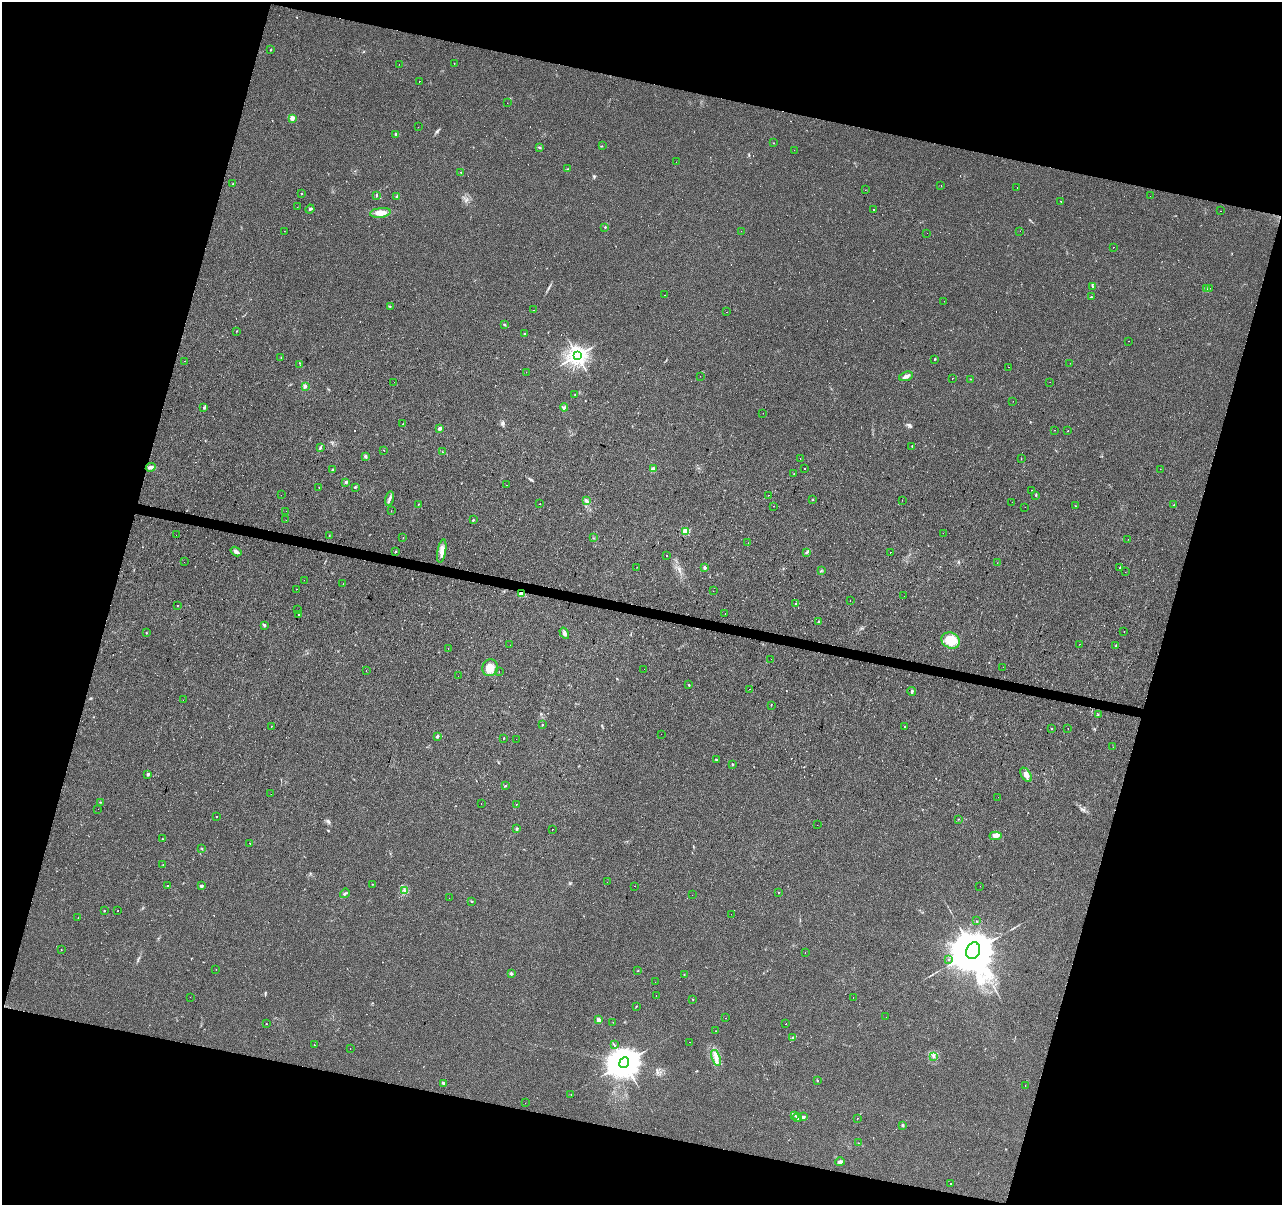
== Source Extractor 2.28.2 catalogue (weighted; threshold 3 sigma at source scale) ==
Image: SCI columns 5-5124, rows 280-5089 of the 5124 x 5307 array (HDU 1 of 3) = the unmasked area's bounding box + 8 px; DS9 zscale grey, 4 x 4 block average (1 PNG px = mean of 4 x 4 image px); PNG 1284 x 1207 px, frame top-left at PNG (2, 2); each listed source drawn as its Kron ellipse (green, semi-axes under 4 px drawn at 4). Shown black and unused: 32% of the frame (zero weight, under 2 of 3 exposures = <1% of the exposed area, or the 3 px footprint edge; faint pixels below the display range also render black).
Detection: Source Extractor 2.28.2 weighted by HDU 2 'WHT'. Background 0.0329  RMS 0.0062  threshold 0.0278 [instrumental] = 3 sigma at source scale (4.5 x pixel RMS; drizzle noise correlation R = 1.50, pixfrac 1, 0.0396/0.0396 arcsec/px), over >= 5 px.
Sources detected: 406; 1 inside a brighter object's white glare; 148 cosmic-ray / hot-pixel residue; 1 long thin detection or spike segment (spike, bleed or trail) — neither listed nor drawn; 2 inside a brighter listed object's ellipse — not listed separately; the other 254 listed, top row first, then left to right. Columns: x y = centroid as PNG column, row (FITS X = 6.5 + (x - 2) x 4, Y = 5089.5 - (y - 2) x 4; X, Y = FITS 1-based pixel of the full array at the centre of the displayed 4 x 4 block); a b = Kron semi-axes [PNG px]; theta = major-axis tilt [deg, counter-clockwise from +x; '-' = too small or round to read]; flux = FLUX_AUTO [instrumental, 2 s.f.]
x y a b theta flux
270 50 2 2 - 1.5
454 63 2 2 - 2.3
399 64 2 2 - 1.3
419 81 2 2 - 5.8
507 103 2 2 - 0.85
292 118 2 2 - 78
418 127 2 2 - 0.71
396 134 2 2 - 16
773 143 2 2 - 1.4
602 146 2 2 - 1.5
540 147 2 2 - 4.7
794 150 2 2 - 1.3
676 162 2 2 - 0.63
568 169 2 2 - 2.8
461 172 2 2 - 2
233 184 2 2 - 1.7
941 185 2 2 - 0.5
1017 188 2 2 - 1.4
865 190 2 2 - 1
302 194 2 2 - 12
376 195 2 2 - 4.4
397 196 2 2 - 3.8
1150 196 2 2 - 4.6
1061 201 2 2 - 0.95
297 207 2 2 - 1
310 209 4 2 - 4.3
874 209 2 2 - 5.3
1220 211 2 2 - 1.1
380 213 10 4 7 31
605 227 2 2 - 5.8
284 231 2 2 - 1
741 231 2 2 - 0.55
1020 231 2 2 - 11
927 233 2 2 - 0.7
1114 247 2 2 - 2.9
1093 287 3 2 - 3
1210 288 2 2 - 0.48
1206 289 3 2 - 4.3
664 295 2 2 - 0.81
1091 297 2 2 - 2
944 301 2 2 - 0.58
390 307 2 2 - 1
533 310 2 2 - 0.61
727 312 2 2 - 1.3
504 324 2 2 - 4
236 331 2 2 - 1.7
524 334 2 2 - 5.3
1129 341 2 2 - 1.5
577 355 3 3 - 2400
281 358 2 2 - 1.8
934 359 2 2 - 1.7
185 361 2 2 - 2.4
1070 363 2 2 - 0.67
300 365 2 2 - 1.2
1009 367 2 2 - 2.6
526 372 2 2 - 2.5
700 376 2 2 - 2.9
906 376 7 4 19 13
952 378 2 2 - 4.8
971 379 2 2 - 1.4
394 382 2 2 - 0.53
1050 382 2 2 - 0.55
305 386 4 3 - 7.8
575 395 2 2 - 0.98
1013 401 2 2 - 0.44
564 407 4 2 - 3.7
204 408 3 2 - 3.5
763 413 2 2 - 2
403 424 2 2 - 1.8
440 428 2 2 - 32
1055 430 2 2 - 2.8
1068 431 2 2 - 1.7
912 446 2 2 - 1.7
320 448 3 2 - 4.1
384 450 2 2 - 3
443 452 2 2 - 2.1
365 456 3 2 - 6.2
800 459 2 2 - 1.4
1021 459 2 2 - 7.6
151 467 5 3 - 8.1
805 468 2 2 - 31
653 469 2 2 - 39
1160 469 2 2 - 0.98
332 470 3 2 - 4.9
794 474 2 2 - 1.1
346 482 2 2 - 19
507 485 2 2 - 1.8
319 487 2 2 - 13
355 487 2 2 - 3.3
1031 490 2 2 - 2.5
281 495 2 2 - 1.6
768 495 2 2 - 4.5
1036 495 2 2 - 2.5
389 499 7 2 76 7.7
586 500 2 2 - 2.7
813 500 2 2 - 2.8
902 500 2 2 - 1.3
1012 502 2 2 - 1.6
418 504 2 2 - 1.4
539 504 2 2 - 3.5
1174 505 2 2 - 3.6
774 506 2 2 - 1
1075 506 2 2 - 1.3
1025 507 2 2 - 1.1
286 511 2 2 - 2.1
391 511 2 2 - 1.2
286 520 2 2 - 0.87
473 520 2 2 - 8.1
686 531 2 2 - 170
943 533 2 2 - 11
176 535 2 2 - 0.96
329 536 2 2 - 2.1
403 538 2 2 - 1.7
593 538 2 2 - 1.5
1128 539 2 2 - 1.4
748 543 2 2 - 4.7
236 551 6 3 -33 10
442 551 12 4 80 22
396 552 2 2 - 1.4
807 552 2 2 - 3
890 552 2 2 - 2.1
667 555 2 2 - 3.8
184 562 2 2 - 1.2
997 563 2 2 - 0.89
636 567 2 2 - 0.69
1120 567 2 2 - 3
705 568 3 2 - 4.9
821 570 2 2 - 1.4
1125 572 2 2 - 0.64
304 580 2 2 - 0.5
343 584 2 2 - 0.9
296 589 2 2 - 4.8
713 591 2 2 - 0.61
522 594 2 2 - 91
904 596 2 2 - 1.2
850 600 2 2 - 1.3
795 604 2 2 - 2.3
177 605 2 2 - 3.1
298 610 2 2 - 0.44
298 614 2 2 - 2.4
725 614 2 2 - 2.1
818 621 2 2 - 1.8
265 625 3 3 - 3.8
1124 632 2 2 - 1
146 633 2 2 - 2.2
564 633 6 3 -59 9
951 640 9 7 -28 87
1080 644 2 2 - 0.85
510 645 2 2 - 1.5
1116 645 3 2 - 3.1
448 648 2 2 - 1
771 659 2 2 - 0.36
1003 667 2 2 - 0.92
490 668 8 8 - 37
644 669 2 2 - 2
366 671 2 2 - 0.64
499 672 2 2 - 0.51
458 676 2 2 - 1
689 685 2 2 - 3.1
750 689 2 2 - 0.77
912 692 5 2 - 5.4
183 700 2 2 - 0.64
771 705 2 2 - 1.3
1098 714 2 2 - 2.1
542 725 2 2 - 3.5
271 726 2 2 - 5.8
905 727 2 2 - 14
1052 728 2 2 - 1.2
1068 728 2 2 - 1.1
661 734 2 2 - 1
437 736 3 2 - 4.5
503 738 2 2 - 2
516 739 2 2 - 0.57
1113 747 2 2 - 1
716 759 3 2 - 2
732 764 2 2 - 2.7
148 774 2 2 - 13
1026 775 8 4 -57 18
505 786 2 2 - 2.4
271 794 2 2 - 1.4
998 797 2 2 - 0.72
101 802 3 2 - 1.8
481 804 2 2 - 0.55
516 804 2 2 - 2.4
98 809 2 2 - 3.3
216 816 2 2 - 1.4
958 819 2 2 - 1.5
817 825 2 2 - 0.45
517 829 2 2 - 22
552 829 2 2 - 6.3
996 836 6 4 4 12
162 839 2 2 - 1.8
250 843 2 2 - 2.8
202 849 2 2 - 1.5
163 865 2 2 - 1.2
607 882 2 2 - 0.87
373 884 3 2 - 1.6
168 886 2 2 - 1.4
201 886 3 2 - 5.8
634 886 2 2 - 0.81
980 886 2 2 - 4.8
405 891 3 2 - 4.7
778 892 2 2 - 1.4
345 893 5 2 - 4.6
692 895 2 2 - 0.51
449 898 2 2 - 0.65
471 901 2 2 - 1.3
118 910 2 2 - 2.4
104 911 2 2 - 2.2
731 914 2 2 - 0.49
78 918 2 2 - 5.1
976 921 2 2 - 1.1
61 950 2 2 - 0.79
973 951 8 6 68 22000
805 952 2 2 - 1.6
949 960 2 2 - 0.68
216 969 2 2 - 0.65
637 971 2 2 - 1.1
511 974 3 2 - 3.7
684 975 2 2 - 1.2
655 982 2 2 - 0.69
656 996 2 2 - 3
190 997 2 2 - 0.86
853 997 2 2 - 0.54
693 1000 2 2 - 1.7
636 1006 3 2 - 2.2
886 1017 2 2 - 1.6
726 1018 2 2 - 4.9
598 1020 2 2 - 47
613 1022 2 2 - 0.77
266 1024 2 2 - 88
786 1024 2 2 - 8
716 1031 2 2 - 1.3
793 1037 3 2 - 3.6
689 1042 2 2 - 3.2
314 1045 2 2 - 1.6
614 1045 2 2 - 1.5
350 1048 2 2 - 2.2
933 1056 4 2 - 4.8
716 1058 8 3 -72 16
624 1063 5 4 - 8400
817 1081 2 2 - 1.2
444 1083 4 2 - 5.6
1025 1086 2 2 - 7.2
571 1094 2 2 - 0.89
525 1103 2 2 - 1.9
794 1115 3 2 - 3.7
803 1117 2 2 - 26
797 1118 4 2 - 3.2
857 1118 2 2 - 0.99
902 1125 3 3 - 4.2
858 1143 2 2 - 1.3
840 1162 4 3 - 9.3
950 1184 2 2 - 7.6
Overlapping masked pixels (flux is a lower limit): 1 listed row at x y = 522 594
Diffuse or blended objects may show on this block-average render without a row.